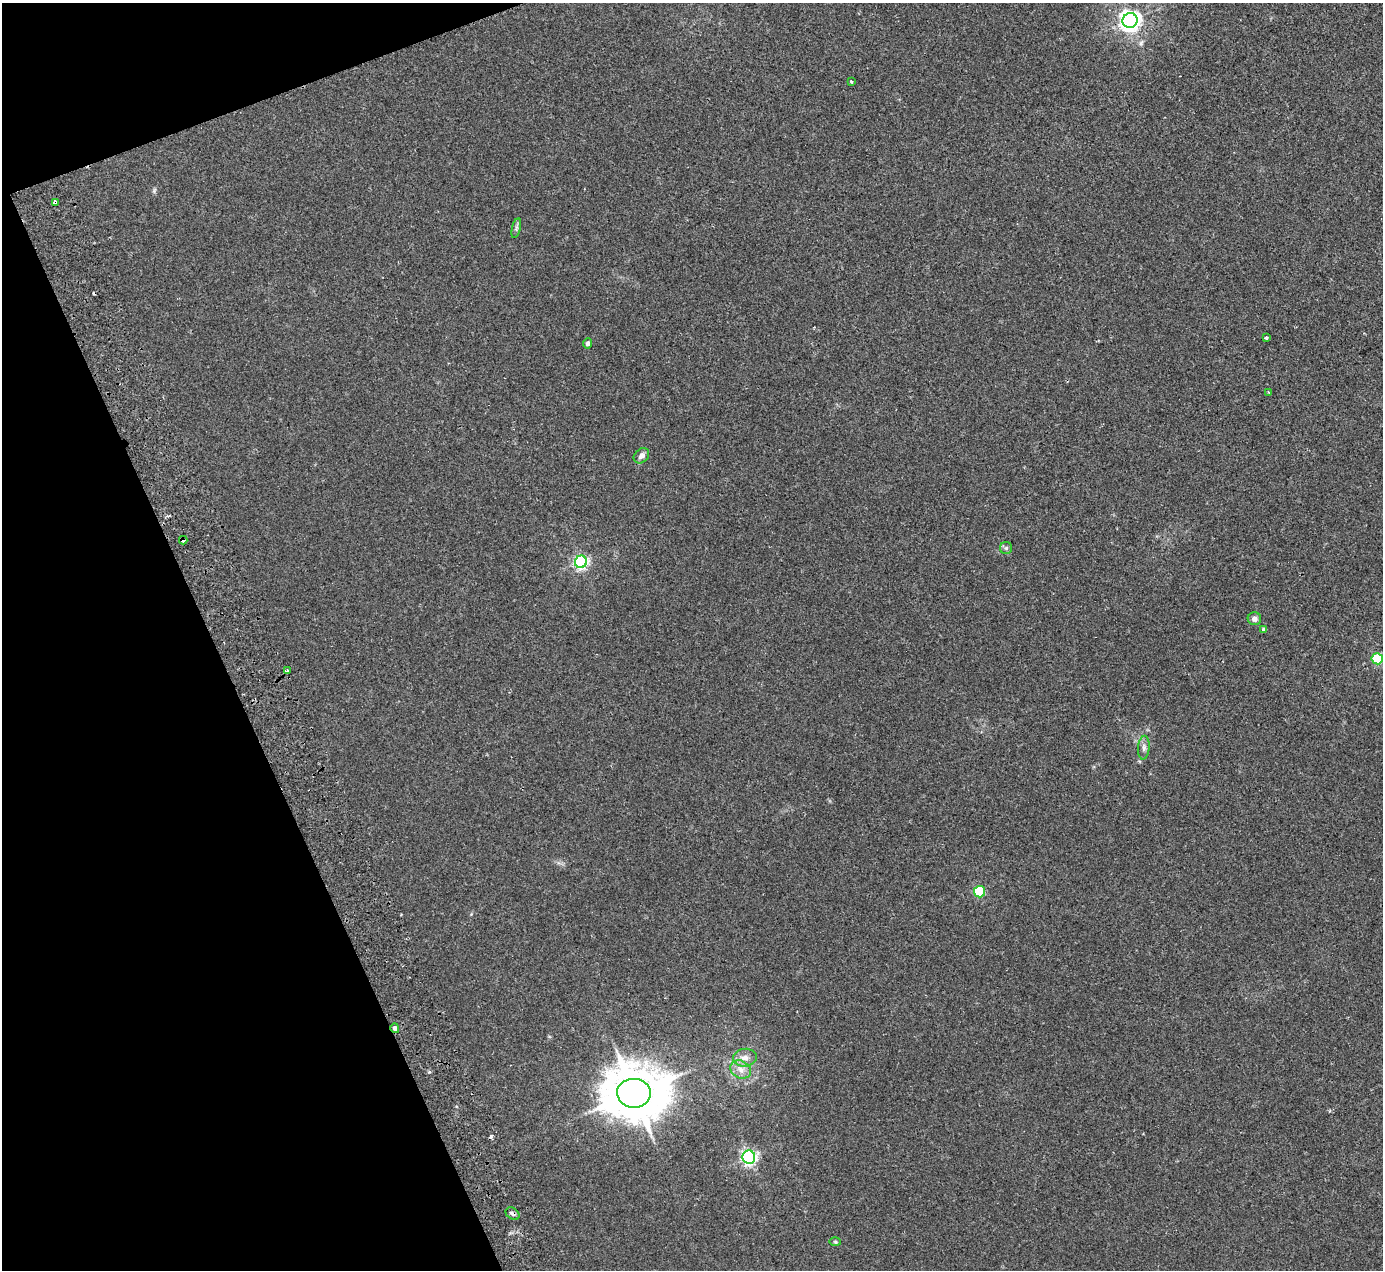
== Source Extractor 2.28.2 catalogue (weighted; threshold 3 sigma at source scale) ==
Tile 5 of 4 x 4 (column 1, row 2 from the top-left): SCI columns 58-1438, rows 2848-4115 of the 5637 x 5567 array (HDU 1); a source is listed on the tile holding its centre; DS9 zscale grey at full resolution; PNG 1385 x 1272 px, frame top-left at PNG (2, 3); each listed source drawn as its Kron ellipse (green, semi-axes under 4 px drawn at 4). Shown black and unused: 19% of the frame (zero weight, under 2 of 3 exposures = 3% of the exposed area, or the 3 px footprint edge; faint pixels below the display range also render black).
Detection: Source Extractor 2.28.2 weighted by HDU 2 'WHT'; one run over the whole footprint, this tile lists its part. Background 0.0185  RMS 0.0063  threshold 0.0286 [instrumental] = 3 sigma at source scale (4.5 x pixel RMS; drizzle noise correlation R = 1.50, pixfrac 1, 0.05/0.05 arcsec/px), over >= 5 px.
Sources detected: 26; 2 cosmic-ray / hot-pixel residue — neither listed nor drawn; the other 24 listed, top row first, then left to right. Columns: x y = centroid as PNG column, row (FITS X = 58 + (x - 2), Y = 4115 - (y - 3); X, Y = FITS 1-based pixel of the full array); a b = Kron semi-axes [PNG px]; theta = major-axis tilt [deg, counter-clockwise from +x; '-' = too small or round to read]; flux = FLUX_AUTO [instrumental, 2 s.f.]
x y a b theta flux
1130 20 7 7 - 340
851 82 3 2 - 0.7
55 202 4 4 - 2.9
516 228 10 4 77 1.5
1266 338 3 3 - 1
588 343 5 4 - 1.6
1269 392 3 2 - 0.76
641 456 8 6 44 2.7
183 540 4 4 - 3.4
1006 548 6 6 - 1.2
581 562 6 6 - 130
1254 619 7 6 - 2.2
1264 630 4 4 - 1.5
1377 659 5 5 - 45
287 670 3 3 - 0.87
1144 748 12 5 85 2.3
979 892 6 5 - 44
395 1028 5 4 - 1.9
745 1058 12 9 5 4.9
741 1069 11 8 -28 4.5
634 1093 17 14 0 3400
749 1157 6 6 - 150
512 1214 8 5 -37 1.5
835 1242 6 4 -1 0.7
Overlapping masked pixels (flux is a lower limit): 4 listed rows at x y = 55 202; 183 540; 395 1028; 512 1214